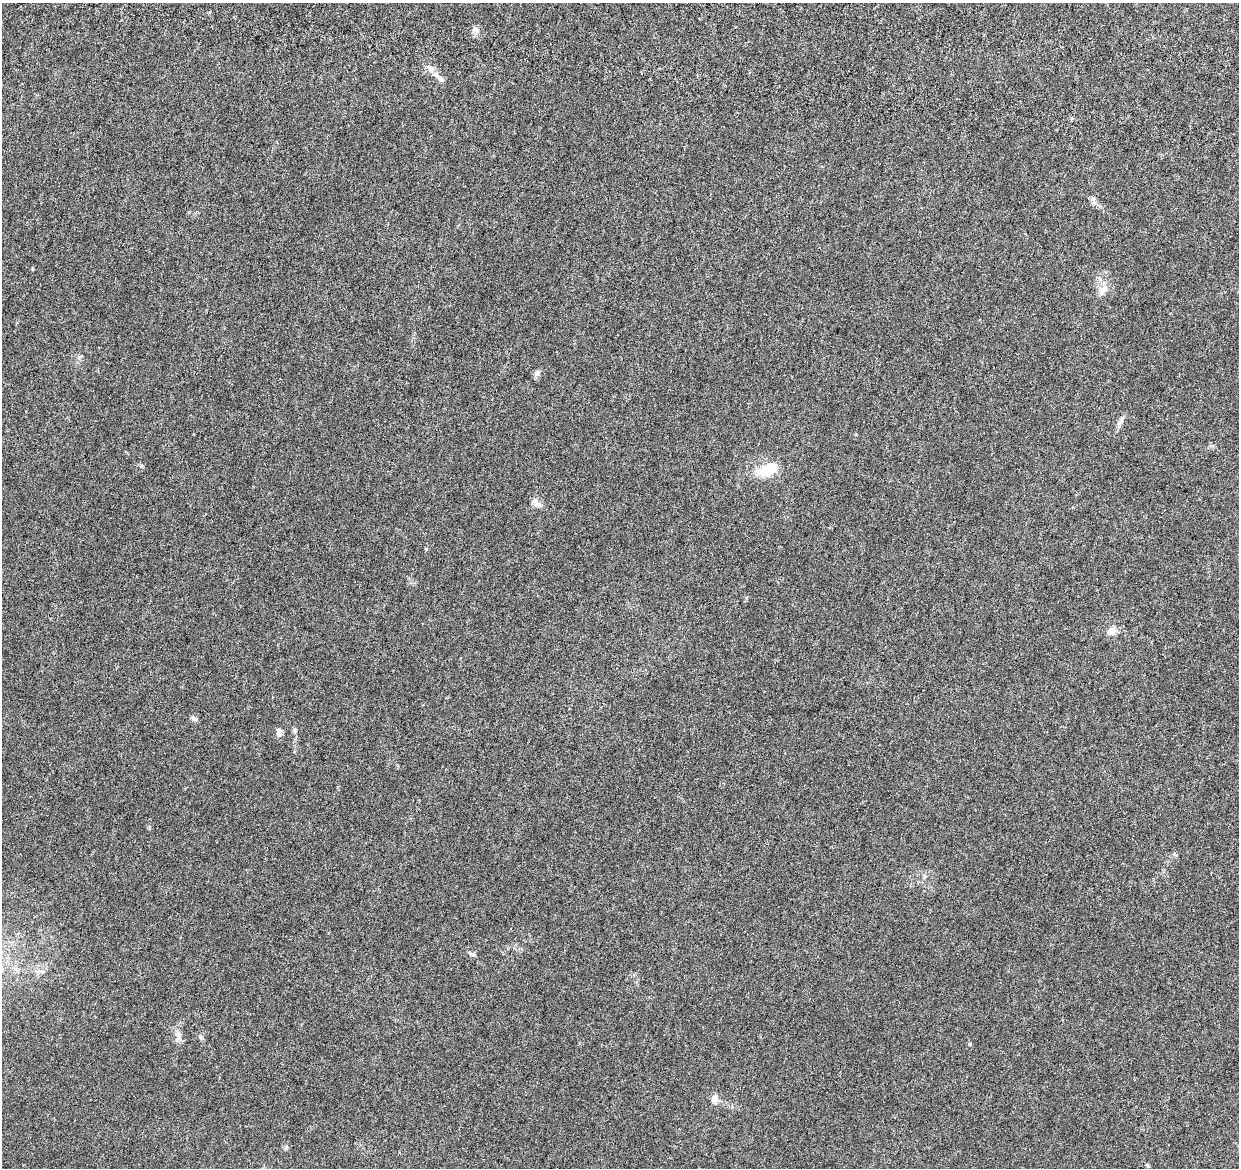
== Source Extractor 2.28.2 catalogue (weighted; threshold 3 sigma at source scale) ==
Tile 10 of 4 x 4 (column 2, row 3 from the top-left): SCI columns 1369-2605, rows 1522-2687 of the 5216 x 5431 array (HDU 1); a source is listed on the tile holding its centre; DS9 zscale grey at full resolution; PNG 1241 x 1170 px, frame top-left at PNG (2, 3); no overlay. Shown black and unused: <1% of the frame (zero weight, under 4 of 8 exposures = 9% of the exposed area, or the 3 px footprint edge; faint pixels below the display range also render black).
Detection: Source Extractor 2.28.2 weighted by HDU 2 'WHT'; one run over the whole footprint, this tile lists its part. Background 0.00755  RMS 0.0011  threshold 0.0045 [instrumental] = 3 sigma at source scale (4.09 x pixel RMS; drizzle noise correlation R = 1.36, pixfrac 0.8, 0.0396/0.0396 arcsec/px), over >= 5 px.
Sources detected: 19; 1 inside a brighter listed object's ellipse — not listed separately; the other 18 listed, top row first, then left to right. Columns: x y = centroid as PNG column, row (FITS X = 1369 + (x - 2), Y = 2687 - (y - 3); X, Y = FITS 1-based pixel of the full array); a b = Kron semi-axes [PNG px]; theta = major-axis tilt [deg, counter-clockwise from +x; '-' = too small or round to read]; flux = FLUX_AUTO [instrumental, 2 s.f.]
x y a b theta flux
476 30 11 6 -45 0.39
430 68 13 6 -40 0.48
441 79 8 6 -46 0.29
1093 200 12 5 -69 0.33
1104 288 12 10 47 0.76
537 372 9 6 51 0.3
1121 420 16 5 66 0.39
768 469 27 13 20 2.8
538 504 15 6 -16 0.45
1111 631 14 10 26 0.65
194 719 9 5 -30 0.23
295 730 6 5 - 0.2
279 733 12 6 88 0.44
472 954 10 4 -19 0.2
178 1034 9 6 -45 0.42
970 1044 5 4 - 0.11
714 1099 11 9 -82 0.53
286 1147 6 5 - 0.18
Unlisted compact peaks at least as high as the median listed source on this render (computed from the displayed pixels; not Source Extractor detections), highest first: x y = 426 549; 141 466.